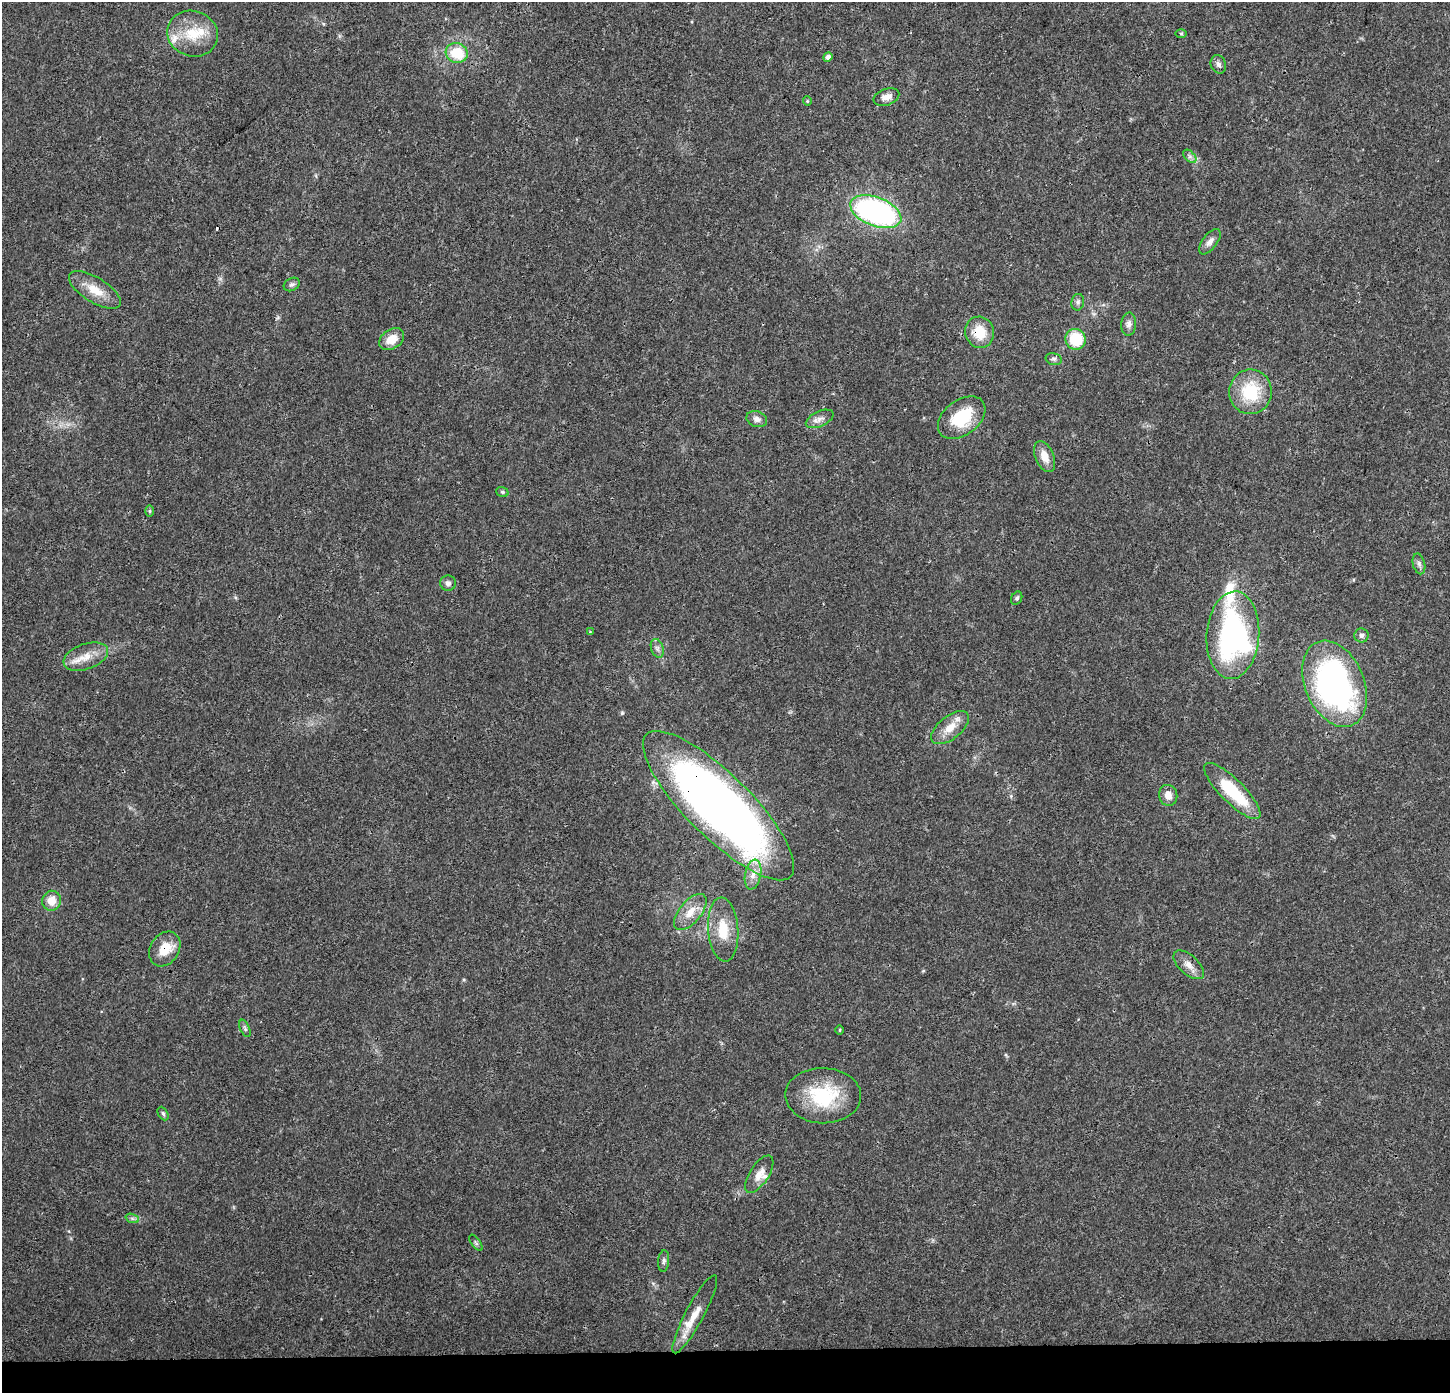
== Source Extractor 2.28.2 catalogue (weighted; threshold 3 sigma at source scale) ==
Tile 8 of 3 x 3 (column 2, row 3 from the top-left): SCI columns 1458-2905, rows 214-1604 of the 4354 x 4601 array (HDU 1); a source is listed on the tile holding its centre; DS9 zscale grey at full resolution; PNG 1452 x 1395 px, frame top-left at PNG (2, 2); each listed source drawn as its Kron ellipse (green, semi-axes under 4 px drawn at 4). Shown black and unused: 3% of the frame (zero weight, under 3 of 4 exposures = <1% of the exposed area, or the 3 px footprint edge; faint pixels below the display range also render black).
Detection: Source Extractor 2.28.2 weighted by HDU 2 'WHT'; one run over the whole footprint, this tile lists its part. Background 0.0264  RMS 0.0031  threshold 0.014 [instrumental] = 3 sigma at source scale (4.5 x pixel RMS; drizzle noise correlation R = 1.50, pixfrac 1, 0.0396/0.0396 arcsec/px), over >= 5 px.
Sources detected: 59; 1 cosmic-ray / hot-pixel residue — neither listed nor drawn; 5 inside a brighter listed object's ellipse — not listed separately; the other 53 listed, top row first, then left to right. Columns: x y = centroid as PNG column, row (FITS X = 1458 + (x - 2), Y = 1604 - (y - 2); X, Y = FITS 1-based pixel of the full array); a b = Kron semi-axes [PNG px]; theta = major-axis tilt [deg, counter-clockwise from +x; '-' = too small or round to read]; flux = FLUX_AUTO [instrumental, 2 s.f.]
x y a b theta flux
1181 33 6 4 -1 0.4
193 34 26 22 -18 10
457 53 11 10 - 9.8
828 57 5 4 - 1.2
1218 64 9 7 -66 1.1
886 97 13 8 19 2.6
807 101 4 4 - 0.34
1190 156 8 5 -45 0.88
876 212 27 14 -21 74
1210 242 15 7 53 1.8
292 284 8 6 29 0.8
95 290 29 12 -32 6.1
1078 302 8 6 79 0.89
1129 324 11 7 86 1.6
980 332 16 14 -68 7.8
392 339 13 9 34 4.7
1075 339 10 10 - 13
1054 359 8 6 -13 0.77
1250 392 22 21 - 15
962 418 27 17 37 14
757 419 10 8 -17 1.6
820 419 15 7 25 1.9
1045 456 16 9 -66 3.6
502 492 6 5 - 0.48
150 511 6 4 -90 0.43
1419 564 10 6 -75 1.1
448 583 8 7 - 1
1017 598 7 5 63 0.64
590 632 4 4 - 0.26
1233 635 44 26 86 73
1361 635 7 7 - 0.99
657 648 9 6 -71 1.1
86 657 23 12 20 5.3
1335 684 45 29 -67 100
950 728 22 11 39 4.9
1232 791 38 11 -45 18
1168 795 10 9 - 2.6
719 806 101 32 -45 280
753 875 15 8 79 2.8
51 901 10 9 - 4.1
690 912 22 11 50 5
723 930 32 15 -86 8.9
165 949 18 14 58 5.9
1189 965 18 9 -42 2.6
245 1028 9 4 -66 0.66
840 1030 4 3 - 0.31
823 1096 38 27 -2 20
163 1113 7 5 -63 0.63
759 1174 21 9 58 3.1
132 1218 7 4 -19 0.7
476 1243 9 4 -55 0.62
664 1261 11 5 85 0.87
695 1314 44 9 62 5.7
Overlapping masked pixels (flux is a lower limit): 3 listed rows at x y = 980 332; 719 806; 165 949